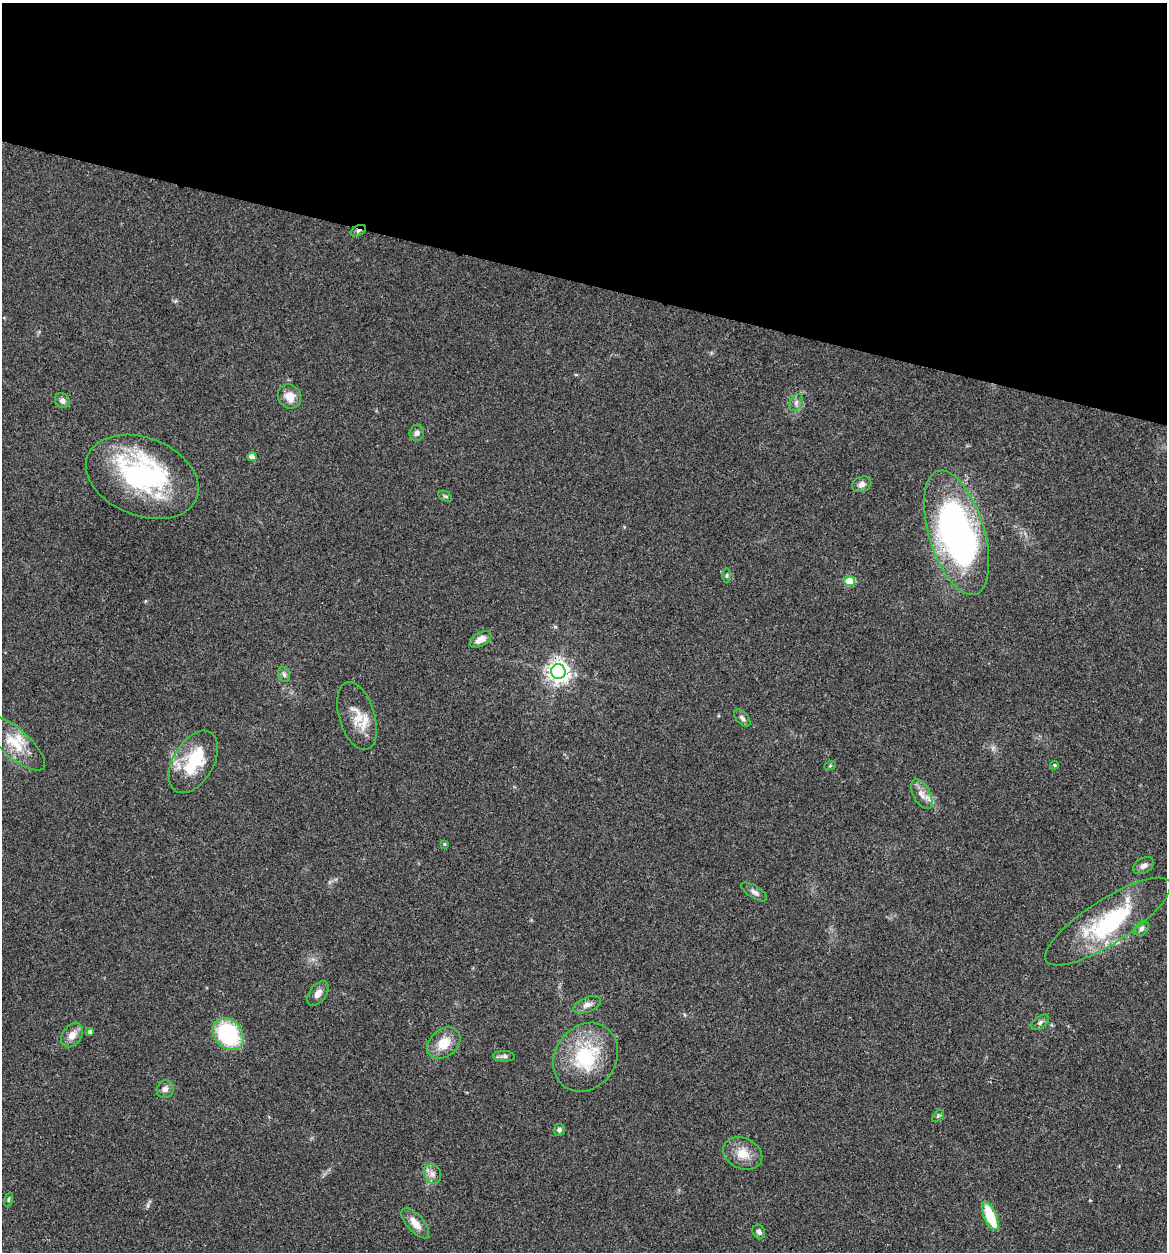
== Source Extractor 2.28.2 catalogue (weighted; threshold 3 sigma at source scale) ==
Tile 2 of 4 x 4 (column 2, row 1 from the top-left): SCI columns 1408-2572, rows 3751-5000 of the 5022 x 5005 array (HDU 1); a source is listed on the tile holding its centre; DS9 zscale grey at full resolution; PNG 1169 x 1254 px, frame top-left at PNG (2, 3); each listed source drawn as its Kron ellipse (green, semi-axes under 4 px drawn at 4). Shown black and unused: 22% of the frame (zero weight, under 3 of 4 exposures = <1% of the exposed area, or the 3 px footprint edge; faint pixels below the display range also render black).
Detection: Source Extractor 2.28.2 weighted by HDU 2 'WHT'; one run over the whole footprint, this tile lists its part. Background 0.0635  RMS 0.0051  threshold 0.023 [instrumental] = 3 sigma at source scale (4.5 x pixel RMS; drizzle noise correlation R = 1.50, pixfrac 1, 0.05/0.05 arcsec/px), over >= 5 px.
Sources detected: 50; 2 inside a brighter object's white glare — neither listed nor drawn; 3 inside a brighter listed object's ellipse — not listed separately; the other 45 listed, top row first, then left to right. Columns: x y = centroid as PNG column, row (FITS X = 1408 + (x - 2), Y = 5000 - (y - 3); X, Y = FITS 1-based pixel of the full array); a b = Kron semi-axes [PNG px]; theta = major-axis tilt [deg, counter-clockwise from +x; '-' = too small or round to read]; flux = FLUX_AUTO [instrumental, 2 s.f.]
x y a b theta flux
358 231 8 5 28 1.4
290 396 12 11 - 6.1
62 400 8 7 - 2.2
796 402 9 6 64 1.8
417 433 8 7 - 1.8
252 457 4 4 - 3.4
142 477 59 39 -21 83
862 484 10 7 21 2.5
445 496 7 4 -29 0.86
957 533 64 27 -73 190
727 575 7 3 89 0.74
849 581 5 5 - 17
481 639 12 6 30 4.4
558 672 7 7 - 370
284 674 8 5 -72 1.3
357 716 35 17 -73 12
742 718 10 6 -50 1.7
14 743 38 14 -41 14
193 762 34 20 60 26
1054 765 4 3 - 0.66
830 766 6 4 20 0.64
922 794 16 8 -62 4
444 844 3 3 - 0.57
1144 866 11 7 33 2.3
754 892 15 6 -33 2.2
1108 921 73 22 33 47
1141 928 8 6 44 1.7
318 994 14 8 53 3.2
587 1005 14 7 22 2.9
1040 1022 10 6 39 1.6
90 1032 4 4 - 1.8
228 1034 17 13 -49 52
72 1035 13 9 54 4.6
444 1043 18 13 39 10
504 1056 11 5 -3 1.5
585 1057 36 30 56 36
165 1089 9 8 - 2.4
938 1116 7 4 45 0.81
559 1130 6 5 - 1.6
743 1153 20 15 -24 8.4
432 1174 10 8 -62 2.8
8 1199 7 3 71 0.62
990 1216 15 6 -66 21
415 1223 18 8 -48 5.2
759 1232 7 6 - 1.7
Overlapping masked pixels (flux is a lower limit): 2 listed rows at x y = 358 231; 558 672